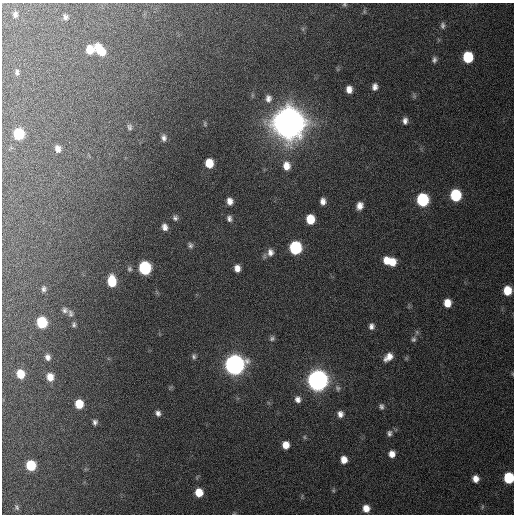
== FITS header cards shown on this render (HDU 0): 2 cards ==
NAXIS1  =                  512 / Axis length
NAXIS2  =                  512 / Axis length

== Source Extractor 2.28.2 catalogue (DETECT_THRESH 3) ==
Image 512 x 512 px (HDU 0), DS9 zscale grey, 1 PNG px = 1 image px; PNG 516 x 516 px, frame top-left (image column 1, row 512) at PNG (2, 3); no overlay
Background 159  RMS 13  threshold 37.6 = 3 sigma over >= 5 px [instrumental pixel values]
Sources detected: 80; all 80 listed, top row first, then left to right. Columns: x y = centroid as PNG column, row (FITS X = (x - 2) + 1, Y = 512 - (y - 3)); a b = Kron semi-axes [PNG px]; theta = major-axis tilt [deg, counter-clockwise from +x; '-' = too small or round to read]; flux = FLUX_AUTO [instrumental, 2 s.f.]
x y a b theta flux
344 4 6 6 - 1.4e+03
364 11 6 4 -72 1.2e+03
15 14 7 5 79 2.7e+03
65 17 7 5 -76 2.4e+03
443 25 8 6 88 2.6e+03
303 29 7 4 -72 1.4e+03
90 49 8 6 -80 1.5e+04
100 49 14 8 -47 1.9e+04
468 57 8 7 - 4.1e+04
434 60 8 6 80 2.7e+03
17 72 7 5 88 2.0e+03
375 87 8 7 - 4.2e+03
349 89 7 6 - 6.2e+03
252 95 6 4 -72 1.1e+03
414 96 8 5 -75 1.6e+03
268 98 11 9 86 5.0e+03
405 121 8 6 89 4.0e+03
288 123 11 11 - 3.7e+06
205 124 8 4 -78 1.4e+03
129 127 8 6 -84 2.5e+03
19 134 8 7 - 4.3e+04
164 138 9 6 -88 3.7e+03
58 149 8 6 -75 4.9e+03
209 163 8 6 -82 1.6e+04
286 166 10 8 -85 9.5e+03
456 195 8 7 - 5.9e+04
423 200 8 7 - 8.4e+04
230 201 7 6 - 5.5e+03
323 201 7 6 - 4.9e+03
360 206 8 6 67 6.4e+03
175 218 8 7 - 2.9e+03
229 218 8 6 -70 3.1e+03
310 219 8 7 - 2.1e+04
165 227 8 7 - 4.9e+03
190 245 8 7 - 2.5e+03
295 248 8 8 - 8.7e+04
270 252 10 8 89 5.3e+03
386 261 8 6 -82 9.2e+03
392 262 9 7 -64 1.2e+04
145 268 8 7 - 9.3e+04
237 268 7 6 - 6.0e+03
129 269 7 6 - 2.0e+03
112 281 9 7 -86 2.8e+04
43 289 8 5 90 2.4e+03
507 290 7 7 - 1.8e+04
447 303 7 6 - 1.1e+04
65 310 7 7 - 2.7e+03
70 313 10 6 -81 2.7e+03
42 322 8 7 - 4.8e+04
74 324 6 5 - 1.9e+03
371 326 7 6 - 3.7e+03
272 338 9 7 44 2.5e+03
413 339 8 6 73 2.4e+03
194 356 8 5 -78 2.1e+03
48 357 8 6 -64 3.7e+03
388 357 11 7 41 8.0e+03
235 365 9 9 - 7.1e+05
21 374 7 6 - 1.6e+04
50 377 8 7 - 9.2e+03
318 380 9 8 - 8.2e+05
338 388 10 7 -69 3.3e+03
298 399 8 8 - 4.7e+03
79 404 7 7 - 1.8e+04
381 406 7 6 - 2.4e+03
158 413 6 6 - 3.2e+03
340 414 8 7 - 4.8e+03
95 422 6 5 - 2.6e+03
389 433 9 7 86 2.9e+03
304 437 5 5 - 1.3e+03
286 445 7 6 - 9.8e+03
392 454 7 6 - 6.6e+03
344 460 7 6 - 8.4e+03
31 465 7 7 - 3.7e+04
509 478 7 7 - 4.5e+04
476 479 7 6 - 6.6e+03
333 490 6 5 - 1.2e+03
199 492 7 7 - 1.5e+04
17 507 9 5 -71 1.8e+03
482 507 6 4 72 1.1e+03
366 508 7 7 - 8.7e+03
At the frame edge (FLAGS 8, measured only in part): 2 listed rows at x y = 344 4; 509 478